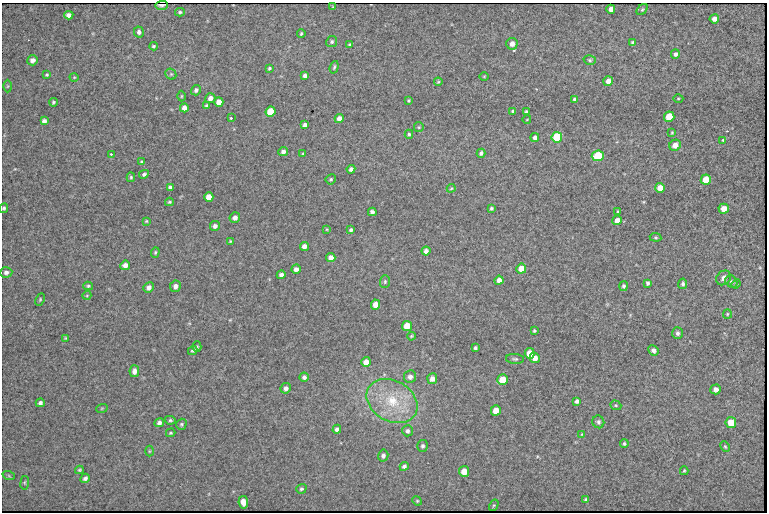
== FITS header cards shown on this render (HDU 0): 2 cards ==
NAXIS1  =                  765 /fastest changing axis
NAXIS2  =                  510 /next to fastest changing axis

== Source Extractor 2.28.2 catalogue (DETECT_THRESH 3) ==
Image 765 x 510 px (HDU 0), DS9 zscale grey, 1 PNG px = 1 image px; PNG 769 x 514 px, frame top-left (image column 1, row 510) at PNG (2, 3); each listed source drawn as its Kron ellipse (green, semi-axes under 4 px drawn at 4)
Background 1680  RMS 18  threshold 55.1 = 3 sigma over >= 5 px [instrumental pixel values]
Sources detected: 158; all 158 listed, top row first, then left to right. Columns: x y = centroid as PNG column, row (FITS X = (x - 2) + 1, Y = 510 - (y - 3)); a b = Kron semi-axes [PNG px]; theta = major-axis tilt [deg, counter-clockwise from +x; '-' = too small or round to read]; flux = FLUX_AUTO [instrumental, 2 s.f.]
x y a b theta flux
161 5 6 2 2 3200
333 7 3 2 - 930
611 9 4 4 - 8000
642 9 6 4 48 1800
180 12 5 4 - 1800
69 15 5 4 - 5100
714 19 5 4 - 6300
139 32 5 5 - 4100
301 34 4 3 - 1500
332 42 5 5 - 2300
633 43 4 4 - 3100
512 44 6 5 - 8200
350 45 4 3 - 1900
153 46 4 3 - 1800
675 54 5 4 - 3700
33 60 5 5 - 5000
590 60 6 5 - 1900
334 67 6 3 72 1900
269 68 3 3 - 1700
171 74 6 5 - 1800
47 75 4 3 - 1600
305 76 4 4 - 3800
484 76 5 3 - 990
74 77 5 3 - 1000
608 81 5 5 - 7300
438 82 4 4 - 1400
8 86 6 4 89 1500
196 90 5 4 - 3600
181 96 5 3 - 1200
210 98 5 4 - 6400
678 98 5 3 - 1100
575 99 4 4 - 3800
409 101 3 3 - 1400
53 102 4 3 - 2000
219 102 5 4 - 9200
207 106 4 3 - 3000
184 108 4 4 - 7600
513 111 3 3 - 1600
271 112 5 5 - 36000
526 112 4 3 - 1800
669 117 5 5 - 35000
231 118 3 3 - 2600
339 118 4 4 - 7300
527 119 4 3 - 830
44 121 4 4 - 4000
305 125 4 4 - 4500
419 127 5 5 - 1500
672 133 4 3 - 1400
409 134 4 4 - 1800
557 137 5 5 - 61000
535 138 4 4 - 4900
723 140 4 3 - 1500
675 145 6 5 - 9300
283 151 5 4 - 4400
481 153 4 4 - 3300
111 154 3 3 - 1200
303 154 4 3 - 1200
598 156 6 5 - 65000
141 162 4 3 - 1200
351 169 4 4 - 4000
144 174 5 3 - 2500
131 177 5 4 - 1800
331 179 5 4 - 2100
706 180 5 5 - 29000
170 187 4 4 - 3200
451 188 4 4 - 1300
660 188 5 5 - 16000
209 197 5 4 - 13000
169 202 4 3 - 1600
4 208 5 4 - 2000
491 208 3 3 - 2000
724 209 5 5 - 15000
618 211 3 3 - 1300
372 212 4 4 - 4300
235 218 5 5 - 5600
617 220 5 4 - 8400
146 221 4 3 - 1200
215 226 5 4 - 4300
327 229 4 2 - 910
351 230 4 3 - 2300
655 237 6 4 -7 1600
230 241 4 3 - 1200
304 246 5 4 - 7100
426 251 4 4 - 5800
155 252 5 4 - 1700
331 258 5 4 - 7900
125 265 5 4 - 5600
296 269 5 4 - 5400
521 269 5 5 - 14000
6 272 6 5 - 3700
281 275 4 4 - 4500
724 278 8 6 45 5600
499 280 4 4 - 6900
385 282 6 5 - 2000
731 282 7 5 -51 2700
648 283 4 3 - 2500
683 284 5 4 - 2800
736 284 5 4 - 1400
88 286 5 4 - 1800
175 286 6 5 - 5200
624 286 5 4 - 2600
149 287 5 5 - 5700
87 295 4 3 - 1000
40 299 6 4 65 1500
376 305 5 4 - 12000
727 314 5 4 - 1300
407 326 5 5 - 22000
534 331 3 3 - 1500
678 333 6 5 - 3100
411 336 4 3 - 1300
65 338 3 3 - 1200
197 347 5 4 - 1500
475 348 3 3 - 2200
193 350 5 4 - 1900
653 350 5 4 - 4500
530 353 5 5 - 19000
535 358 5 5 - 9100
515 359 9 5 -4 2400
366 362 5 4 - 8700
134 371 6 5 - 4900
304 377 4 4 - 3600
410 377 6 6 - 5500
432 379 5 5 - 6700
503 380 5 5 - 25000
286 388 5 5 - 4800
716 389 5 5 - 4800
392 401 27 20 -30 52000
577 401 4 4 - 3700
40 403 4 4 - 3100
616 405 6 4 -20 1500
102 408 6 3 19 1300
496 410 5 5 - 14000
170 420 5 4 - 1700
598 422 6 6 - 2700
159 423 5 4 - 3200
731 423 5 5 - 22000
181 424 5 5 - 1900
337 429 4 4 - 4000
407 431 5 5 - 3100
171 433 5 3 - 1500
582 434 4 4 - 1100
624 444 4 4 - 1700
422 446 6 5 - 2800
725 446 6 4 -62 1600
149 451 5 3 - 1100
383 456 6 5 - 3600
404 466 4 4 - 3000
79 470 4 3 - 1600
464 471 5 5 - 15000
684 471 4 3 - 1500
9 476 6 4 -19 1700
85 478 5 4 - 3200
25 483 7 3 82 1300
301 489 5 4 - 2100
586 500 4 3 - 2100
417 501 5 4 - 1400
243 502 6 4 -81 7500
494 505 6 4 57 1500
At the frame edge (FLAGS 8, measured only in part): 1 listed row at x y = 4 208